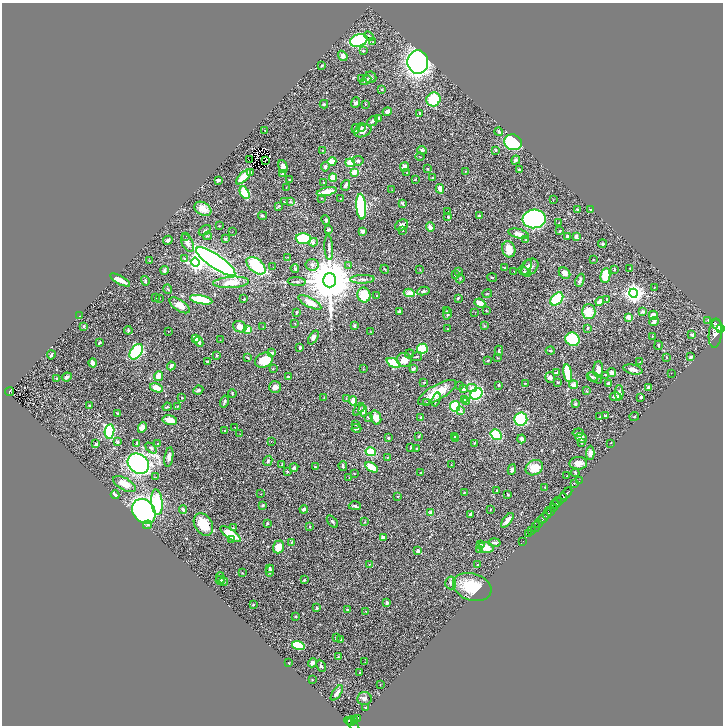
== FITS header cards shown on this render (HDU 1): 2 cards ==
NAXIS1  =                 1441
NAXIS2  =                 1447

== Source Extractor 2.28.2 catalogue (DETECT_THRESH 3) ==
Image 1441 x 1447 px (HDU 1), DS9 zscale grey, zoomed out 1/2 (1 PNG px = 2 x 2 image px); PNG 725 x 728 px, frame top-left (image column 1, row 1446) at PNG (2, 3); each listed source drawn as its Kron ellipse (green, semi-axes under 4 px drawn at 4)
Background 0.547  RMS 0.026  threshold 0.0783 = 3 sigma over >= 5 px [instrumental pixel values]
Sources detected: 457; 48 cannot appear on this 1/2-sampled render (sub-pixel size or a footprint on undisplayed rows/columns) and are neither listed nor drawn; the other 409 listed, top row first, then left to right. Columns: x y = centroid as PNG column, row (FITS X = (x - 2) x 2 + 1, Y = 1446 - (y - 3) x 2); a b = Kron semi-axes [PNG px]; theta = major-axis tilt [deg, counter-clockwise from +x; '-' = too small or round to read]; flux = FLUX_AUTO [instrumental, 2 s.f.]
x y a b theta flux
369 36 5 4 - 8.8
359 40 9 6 16 510
373 42 3 2 - 3.7
363 51 3 3 - 4
343 56 5 4 - 20
418 62 11 10 - 1900
322 66 3 2 - 5.4
370 77 6 5 - 12
361 79 3 3 - 7.2
366 80 6 2 32 8.7
382 89 2 2 - 4.3
433 99 7 6 - 200
356 103 5 4 - 13
324 104 4 3 - 6.5
366 104 2 2 - 2.3
387 112 4 3 - 24
420 113 2 2 - 28
379 118 2 2 - 4.2
373 121 6 3 39 8.8
361 127 4 3 - 6.5
356 129 4 4 - 18
265 130 2 2 - 3
363 131 9 6 21 25
499 132 4 3 - 8.2
513 142 9 7 -21 310
323 150 3 2 - 2.7
422 150 4 4 - 7.1
496 150 3 3 - 6
420 157 4 2 - 2.5
249 159 2 1 - 1.4
516 160 5 3 - 9.4
266 161 2 1 - 2.1
332 161 4 4 - 41
358 161 5 4 - 10
350 163 5 4 - 62
283 166 7 3 -73 28
325 167 5 4 - 9.6
404 167 5 4 - 24
427 168 3 3 - 3
519 169 3 2 - 4.8
466 171 3 2 - 3
250 172 3 3 - 6.8
355 172 4 3 - 74
407 173 4 3 - 4.3
283 174 3 3 - 14
243 177 10 3 44 130
333 178 4 3 - 52
432 178 3 2 - 6.5
289 179 2 2 - 2.5
415 179 3 2 - 3.8
218 180 3 2 - 21
324 182 2 2 - 3.1
345 185 5 3 - 12
286 188 3 2 - 2.1
440 189 5 3 - 40
392 190 3 2 - 1.7
327 192 10 3 13 75
245 193 7 4 -64 200
321 198 2 2 - 3.7
341 198 2 2 - 2.5
553 200 3 2 - 2.1
284 201 4 3 - 5.3
291 202 4 4 - 6.2
402 203 4 4 - 5.1
279 206 4 3 - 5.2
361 207 13 5 -86 630
203 209 9 6 -31 50
577 210 3 2 - 8.3
591 210 2 2 - 1.5
448 212 2 2 - 1.7
262 216 4 2 - 7.2
480 216 3 2 - 9
448 217 3 2 - 5.7
534 219 11 9 5 1400
326 220 5 3 - 8.2
559 223 3 1 - 2.9
402 225 7 5 24 21
219 226 2 2 - 2.6
430 227 5 3 - 26
205 230 7 2 34 6.9
328 230 4 3 - 11
402 230 2 2 - 3.1
362 231 4 3 - 14
560 231 4 2 - 4.9
232 232 2 1 - 1.2
518 234 10 4 -14 24
186 236 2 1 - 2.7
207 236 4 3 - 4
567 236 3 2 - 14
576 236 3 2 - 22
225 239 4 3 - 6.1
303 239 7 5 -4 200
168 240 5 3 - 9.1
526 240 3 2 - 2.5
313 242 4 4 - 9.5
187 243 10 5 -64 27
602 244 4 3 - 6.8
329 247 12 3 -87 14
509 249 8 6 -74 71
288 257 3 2 - 2.5
185 259 4 3 - 11
593 260 2 2 - 4.2
150 261 2 1 - 1.6
195 262 4 4 - 1100
216 262 23 6 -34 3200
312 265 6 5 - 15
349 265 3 2 - 1.8
256 266 11 6 -39 250
273 267 2 1 - 3.7
527 267 8 4 66 13
530 267 10 7 42 25
505 268 2 2 - 2.4
630 268 2 1 - 2.1
295 269 4 3 - 7.7
385 269 4 2 - 4.4
420 269 3 2 - 2.1
614 269 3 3 - 5.3
164 270 4 2 - 14
459 271 3 2 - 2.8
514 272 2 2 - 1.9
525 272 7 3 -31 7.6
564 273 6 5 - 25
455 275 2 2 - 16
605 276 7 5 83 130
492 277 5 2 - 4.7
362 279 12 3 2 13
460 279 4 2 - 3.8
120 280 11 3 -28 44
330 280 7 6 - 33000
580 280 7 3 66 17
145 281 5 3 - 5.6
231 282 18 5 3 69
297 282 9 3 -4 8.6
654 287 2 2 - 2
168 289 5 2 - 4
423 291 6 3 9 11
409 293 5 3 - 93
633 293 4 4 - 2500
487 294 5 2 - 3.7
364 295 7 6 - 120
376 296 3 2 - 3.1
155 298 2 2 - 1.8
160 298 2 1 - 1.6
458 298 4 3 - 5.8
244 299 2 2 - 6.1
557 299 8 5 47 260
607 299 3 2 - 4.9
201 300 11 4 -12 190
600 301 5 3 - 39
310 302 13 4 -28 51
480 303 5 4 - 44
180 305 11 5 -34 49
486 310 3 2 - 2.6
447 311 3 3 - 3.1
643 311 3 3 - 13
297 312 3 2 - 7.1
399 312 4 3 - 9.9
475 312 2 2 - 1.4
589 312 7 7 - 92
447 314 6 3 81 8.7
653 315 4 4 - 23
79 316 2 1 - 2.2
628 317 2 2 - 63
708 320 4 2 - 2.7
654 321 5 3 - 14
295 323 2 2 - 2.3
717 325 8 2 -43 1300
84 326 4 3 - 5.4
354 326 2 2 - 33
484 326 4 3 - 4
240 327 7 5 -22 57
263 327 2 1 - 2.7
587 328 4 2 - 3.4
721 328 3 2 - 710
247 329 4 4 - 41
447 329 2 2 - 1.6
128 330 4 3 - 6.3
168 331 2 1 - 1.3
371 332 2 1 - 1.4
715 333 15 6 85 5100
692 335 4 3 - 12
652 336 2 2 - 2
313 337 7 4 57 17
196 338 4 3 - 26
572 339 7 6 - 310
220 340 2 2 - 1.4
199 342 5 3 - 28
99 343 3 2 - 8.1
658 345 4 2 - 4.3
300 348 3 2 - 6.3
422 349 5 5 - 140
499 351 5 2 - 5
550 351 4 2 - 5.7
136 352 8 5 53 510
272 353 4 3 - 11
409 354 4 2 - 3.7
51 355 4 2 - 7.9
217 356 3 3 - 3.8
416 357 6 3 13 6.4
667 357 2 2 - 3.9
691 357 3 3 - 14
247 358 4 2 - 3.3
498 358 2 2 - 2
264 360 9 7 27 100
404 360 7 7 - 47
488 360 3 2 - 5.1
207 362 2 2 - 5.3
640 362 2 1 - 1.7
93 363 4 3 - 35
393 363 7 4 -27 180
171 366 4 2 - 15
273 369 3 2 - 2.4
363 369 3 2 - 2.4
413 369 4 3 - 13
598 369 8 5 86 40
633 369 10 4 -13 28
556 373 3 2 - 5.6
568 373 9 3 -81 170
612 373 4 4 - 15
671 373 2 1 - 2.9
605 375 3 2 - 2.8
158 376 5 3 - 51
67 377 5 4 - 11
288 377 3 3 - 7.6
550 377 5 5 - 16
592 377 5 4 - 8.2
595 378 8 2 -35 7.1
57 379 4 3 - 4.5
558 382 3 3 - 3.3
424 383 3 2 - 3.4
526 383 3 2 - 2.7
608 384 3 3 - 9.2
459 385 2 2 - 2.2
499 385 3 3 - 4.6
573 385 4 4 - 30
275 387 6 6 - 28
648 387 4 4 - 9.6
156 388 7 4 -20 47
472 388 5 4 - 19
464 389 4 4 - 7.6
198 390 5 3 - 9.4
587 391 3 3 - 4
10 392 4 3 - 120
437 392 21 7 30 110
232 393 4 2 - 5.3
619 393 7 4 89 16
476 394 6 5 - 360
615 397 6 3 -5 25
641 397 4 2 - 4.8
182 398 3 3 - 4
324 398 4 2 - 2.7
346 399 3 2 - 2.7
436 400 7 4 72 12
465 400 3 2 - 3.5
224 401 6 3 75 8.3
353 401 4 3 - 37
467 401 4 3 - 4.7
427 402 3 2 - 3.9
575 404 3 3 - 10
90 405 3 2 - 5.8
178 406 4 2 - 3.3
455 406 5 5 - 200
167 407 4 3 - 4.7
359 409 7 3 50 6.7
460 410 3 3 - 18
363 411 6 3 -79 23
117 413 3 2 - 3.1
605 416 3 2 - 8.3
634 416 5 2 - 3.5
376 417 7 5 -72 42
420 417 4 2 - 3.7
600 417 3 3 - 3.4
368 418 4 3 - 4
521 419 6 6 - 210
170 420 7 5 -13 60
356 425 3 2 - 3.7
235 427 2 1 - 2
142 428 5 4 - 28
356 428 5 3 - 14
110 431 7 5 82 340
225 431 2 2 - 3
578 433 5 2 - 11
240 434 2 2 - 1.4
496 435 6 5 - 140
419 436 3 2 - 5
455 437 4 4 - 5.5
388 438 3 3 - 5.8
581 438 6 4 -22 29
455 439 4 2 - 3.2
521 439 4 3 - 20
271 441 2 2 - 1.8
117 442 3 3 - 5.5
137 443 3 3 - 3.9
474 443 4 2 - 4.2
581 443 3 3 - 3.7
611 443 2 2 - 2.5
96 444 3 2 - 11
157 444 3 2 - 6.7
411 447 3 2 - 2.8
151 448 6 4 -43 11
417 448 3 2 - 2.8
371 452 5 3 - 140
590 453 7 3 86 24
169 457 10 4 81 20
387 457 4 2 - 3.4
268 461 5 3 - 7.2
578 463 9 6 3 34
138 464 11 9 -38 960
282 464 3 3 - 3.4
451 465 3 2 - 2.6
343 466 5 2 - 6.4
315 467 4 3 - 4.4
372 467 7 4 -32 81
294 468 4 3 - 9.4
534 468 9 7 30 77
512 469 5 3 - 7.1
287 472 2 2 - 9.3
354 473 2 2 - 2.4
420 473 2 2 - 3.6
575 473 4 2 - 4.7
567 476 2 2 - 2.6
156 477 2 1 - 1.2
349 478 2 1 - 1.5
579 481 2 1 - 25
574 483 2 1 - 55
124 484 12 6 -30 65
545 487 3 3 - 3
497 490 2 2 - 3.3
464 492 2 2 - 3.9
260 494 2 2 - 2.1
508 494 3 2 - 4.6
566 494 7 2 46 1200
115 495 4 2 - 12
397 496 3 2 - 2.8
562 498 5 2 - 830
157 502 13 5 -84 230
557 502 5 2 - 380
555 504 4 2 - 340
263 505 3 3 - 6
355 506 6 3 -1 7
553 508 3 2 - 320
304 509 4 3 - 12
490 509 3 2 - 2.6
183 510 4 3 - 8.7
144 511 13 10 -51 1000
551 511 4 2 - 360
430 513 2 2 - 83
547 513 6 3 71 730
471 514 3 3 - 16
543 519 6 3 41 1600
507 520 9 3 50 33
332 521 7 2 -54 7.8
365 522 3 2 - 2.6
267 523 3 2 - 4.7
203 524 12 8 -59 99
539 524 2 1 - 200
147 525 4 3 - 7.3
310 526 4 3 - 3.7
536 527 6 2 65 960
233 528 3 3 - 4.9
532 531 3 2 - 200
231 534 12 4 -35 110
529 534 3 2 - 180
384 537 3 3 - 17
232 539 3 3 - 5.9
523 541 2 1 - 23
292 542 4 3 - 4.7
495 543 6 3 -11 11
480 544 4 3 - 7.1
279 547 6 5 - 63
486 547 8 5 -12 67
479 549 4 3 - 9.2
418 551 3 2 - 27
369 565 2 2 - 2.7
477 565 3 2 - 2.3
269 568 4 3 - 5.1
270 571 6 4 80 9.5
242 573 4 2 - 2.7
220 578 6 3 -80 6
220 580 4 4 - 6.4
304 580 3 2 - 5.1
223 582 5 3 - 6.5
451 583 6 5 - 10
472 587 20 13 -17 170
387 603 3 3 - 11
253 605 2 2 - 4.7
316 608 3 2 - 4.9
347 609 3 2 - 4.1
366 611 2 2 - 2.1
296 617 3 3 - 3.9
336 638 3 2 - 4.1
341 640 3 3 - 4.7
298 646 6 4 -18 180
338 657 3 2 - 3.1
365 662 2 1 - 1.6
289 663 3 1 - 2.4
312 663 4 3 - 11
321 666 6 3 -62 6.8
360 672 2 2 - 4.3
312 680 3 2 - 2
380 685 2 2 - 1.9
337 693 9 3 55 26
364 698 7 6 - 15
366 708 3 2 - 3.9
357 719 4 2 - 210
349 720 3 2 - 230
351 721 4 2 - 260
355 721 4 1 - 120
352 724 9 3 -39 340
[48 sub-pixel or undisplayed-footprint detections neither listed nor drawn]